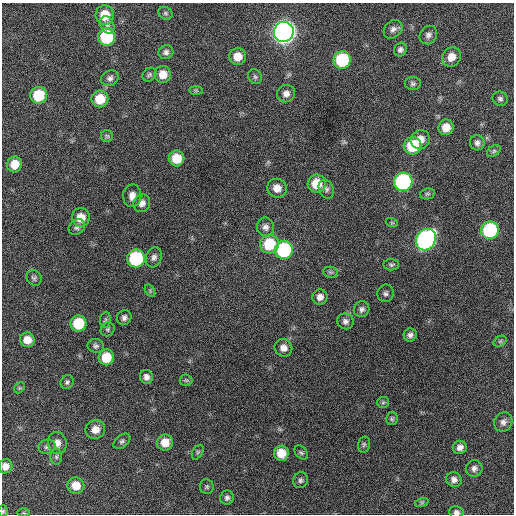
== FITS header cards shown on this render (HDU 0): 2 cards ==
NAXIS1  =                  512 / Axis length
NAXIS2  =                  512 / Axis length

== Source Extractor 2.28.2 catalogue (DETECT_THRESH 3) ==
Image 512 x 512 px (HDU 0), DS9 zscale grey, 1 PNG px = 1 image px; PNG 516 x 516 px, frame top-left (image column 1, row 512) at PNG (2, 3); each listed source drawn as its Kron ellipse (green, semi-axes under 4 px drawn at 4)
Background 254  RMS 16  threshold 47.5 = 3 sigma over >= 5 px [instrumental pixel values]
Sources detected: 94; all 94 listed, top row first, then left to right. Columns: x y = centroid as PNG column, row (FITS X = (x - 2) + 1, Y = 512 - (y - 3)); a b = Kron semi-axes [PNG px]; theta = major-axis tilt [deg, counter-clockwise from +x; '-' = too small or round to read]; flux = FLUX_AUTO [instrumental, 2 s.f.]
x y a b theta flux
165 13 7 6 - 2300
105 15 10 9 - 23000
107 25 9 6 -63 3700
393 29 10 8 43 4700
284 32 10 10 - 920000
428 35 10 8 52 4300
107 37 9 8 - 77000
400 49 7 6 - 3400
166 52 7 6 - 3200
238 56 8 8 - 12000
451 57 10 9 - 11000
342 60 9 8 - 73000
163 74 8 8 - 12000
149 75 7 6 - 2300
255 77 8 6 -55 2400
110 78 9 7 26 4100
413 84 8 6 -1 2700
196 90 7 4 -1 1900
286 94 9 8 - 6100
39 95 8 8 - 40000
100 99 8 8 - 24000
500 99 8 7 - 3000
446 127 8 7 - 14000
107 136 6 6 - 1900
420 139 10 9 - 10000
477 143 7 7 - 4000
413 146 9 8 - 44000
494 151 7 5 36 2100
177 158 8 8 - 20000
14 164 8 7 - 16000
403 182 9 9 - 200000
317 184 9 9 - 25000
277 188 10 9 - 9600
326 189 10 7 -65 3900
427 194 7 5 13 2100
132 196 11 9 88 8000
142 203 9 8 - 5800
81 217 9 9 - 15000
392 223 6 4 -18 1400
77 227 9 7 37 3400
266 227 9 8 - 5100
490 230 9 8 - 100000
426 240 11 9 54 340000
269 244 9 9 - 45000
284 250 9 9 - 100000
154 257 10 8 71 4300
136 259 9 9 - 100000
391 265 8 5 -3 2300
330 272 7 5 -11 2300
34 278 8 7 - 2700
150 291 7 4 -58 1600
386 293 9 8 - 3200
320 297 8 7 - 6400
362 309 8 7 - 3800
124 318 8 7 - 3700
105 320 8 5 82 2100
345 321 8 8 - 4300
78 323 8 8 - 38000
108 329 7 6 - 2200
410 335 6 6 - 3700
27 340 7 7 - 11000
500 341 7 5 31 1900
96 346 8 6 -11 2900
283 348 9 8 - 7400
106 357 8 7 - 25000
146 377 7 6 - 4700
186 380 6 6 - 1900
67 382 7 6 - 2400
19 388 6 4 45 1500
383 402 6 5 - 1700
392 419 6 6 - 2000
503 422 10 9 - 4800
95 429 10 9 - 10000
122 441 9 6 39 2700
165 442 8 8 - 14000
57 443 11 9 -77 7300
364 444 8 6 76 2300
47 447 8 7 - 3300
460 447 7 6 - 5200
198 452 8 5 61 2000
281 453 7 7 - 18000
301 453 8 5 -48 2300
56 457 8 6 -90 2500
5 466 7 7 - 7000
474 468 8 8 - 4500
300 480 8 7 - 3200
454 480 8 7 - 4800
76 485 8 8 - 16000
207 487 7 7 - 2200
227 498 7 7 - 3000
422 502 7 4 19 1500
3 511 6 5 - 1600
456 512 7 6 - 3400
24 513 6 3 -1 1300
At the frame edge (FLAGS 8, measured only in part): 3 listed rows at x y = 5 466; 3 511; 456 512